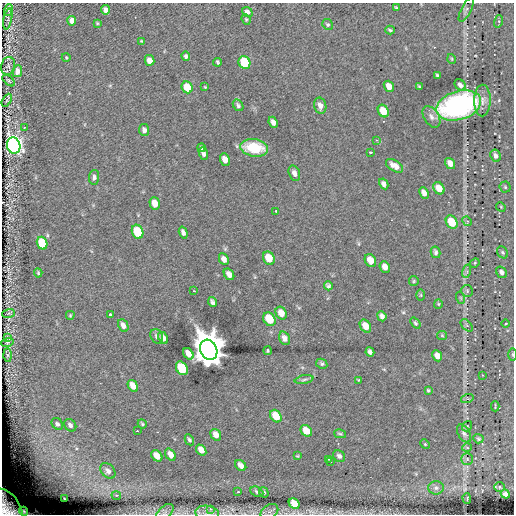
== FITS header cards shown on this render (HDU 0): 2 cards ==
NAXIS1  =                  512
NAXIS2  =                  512

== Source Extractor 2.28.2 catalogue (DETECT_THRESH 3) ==
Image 512 x 512 px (HDU 0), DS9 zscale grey, 1 PNG px = 1 image px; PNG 516 x 516 px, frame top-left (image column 1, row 512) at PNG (2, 3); each listed source drawn as its Kron ellipse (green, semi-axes under 4 px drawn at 4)
Background 0.145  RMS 5.1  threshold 15.2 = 3 sigma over >= 5 px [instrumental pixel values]
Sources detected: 154; all 154 listed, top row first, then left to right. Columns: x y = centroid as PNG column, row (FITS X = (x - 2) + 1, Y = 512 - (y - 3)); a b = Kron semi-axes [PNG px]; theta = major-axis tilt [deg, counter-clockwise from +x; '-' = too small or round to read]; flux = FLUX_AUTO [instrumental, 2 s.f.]
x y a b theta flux
396 8 3 2 - 4.1e+02
466 9 14 5 63 1.1e+03
9 10 6 3 70 5.2e+02
106 10 4 4 - 2.3e+03
247 12 5 4 - 1.3e+03
8 19 10 3 79 6.7e+02
246 19 5 4 - 4.2e+02
72 21 5 4 - 2.5e+03
499 21 6 4 73 5.2e+02
97 23 3 3 - 3.5e+02
327 24 5 5 - 5.7e+02
390 30 4 3 - 4.8e+02
141 41 4 3 - 2.9e+02
186 56 5 4 - 8.6e+02
66 57 4 4 - 3.4e+02
452 59 5 3 - 3.0e+02
149 60 5 5 - 3.8e+03
218 62 4 3 - 5.1e+02
244 62 6 5 - 1.7e+04
8 66 9 7 78 8.6e+02
17 71 6 5 - 2.6e+03
438 76 4 3 - 6.4e+02
9 80 7 4 -41 4.8e+02
460 85 6 5 - 1.6e+03
389 86 6 4 -52 3.2e+03
187 87 6 5 - 8.5e+03
205 87 3 2 - 2.3e+02
419 87 4 2 - 3.6e+02
7 100 7 2 61 3.4e+02
482 101 16 8 89 2.6e+03
238 105 6 5 - 6.6e+02
459 105 23 14 17 7.4e+04
320 106 8 6 -75 1.6e+03
383 111 6 5 - 6.7e+03
431 117 12 7 -58 1.6e+03
273 122 6 4 -66 1.4e+03
24 127 2 2 - 2.6e+02
144 130 6 5 - 1.2e+03
376 140 3 3 - 4.0e+02
14 146 8 6 -73 1.5e+05
202 148 4 3 - 4.8e+02
254 148 14 8 -9 1.3e+04
370 152 3 3 - 8.0e+02
203 154 6 4 -69 9.5e+02
496 156 6 5 - 1.1e+03
225 160 6 5 - 2.2e+03
450 163 6 4 -55 2.5e+03
395 166 10 5 -33 2.4e+03
294 173 8 5 -72 1.2e+03
94 177 7 5 85 8.8e+02
384 184 6 4 -61 1.2e+03
505 187 5 5 - 5.1e+02
439 188 6 5 - 3.7e+03
424 193 6 4 -65 1.6e+03
155 203 6 5 - 3.6e+03
501 207 5 4 - 3.2e+02
276 211 3 3 - 3.5e+02
467 221 5 4 - 4.7e+02
452 222 7 5 -58 8.3e+03
138 232 7 5 -68 1.6e+04
183 232 6 4 -72 1.0e+03
42 243 6 5 - 1.7e+04
436 252 6 5 - 7.7e+02
502 252 6 5 - 5.9e+02
269 258 7 5 -61 4.6e+03
224 259 6 4 -63 1.4e+03
370 260 7 5 -61 3.1e+03
475 263 5 4 - 4.2e+02
385 267 6 5 - 1.7e+03
467 271 7 4 73 7.2e+02
501 272 6 5 - 1.1e+03
38 273 4 3 - 4.0e+02
229 274 6 4 -54 1.7e+03
414 281 5 4 - 4.0e+02
328 286 5 4 - 6.9e+02
194 291 2 2 - 2.5e+02
467 291 6 6 - 6.4e+02
421 295 6 4 90 3.5e+02
461 298 6 4 -71 4.9e+02
212 302 5 3 - 8.4e+02
438 304 5 4 - 3.7e+02
9 313 6 3 19 3.5e+02
281 313 7 5 -60 2.9e+03
70 315 4 3 - 3.8e+02
110 315 3 3 - 8.0e+02
382 316 5 4 - 1.2e+03
269 319 7 5 -57 9.3e+03
415 323 6 4 -52 6.1e+02
506 324 4 4 - 4.7e+02
123 325 7 5 -62 1.7e+03
467 325 7 4 -46 6.8e+02
365 326 7 5 -57 3.1e+03
442 335 5 4 - 3.5e+02
157 336 8 6 -63 1.1e+03
7 338 4 2 - 3.9e+02
163 338 6 4 -60 1.8e+03
284 338 7 5 -61 1.4e+03
7 343 6 4 17 4.7e+02
209 350 10 8 -63 1.2e+06
267 351 4 2 - 4.0e+02
370 352 5 4 - 9.8e+02
188 354 6 4 -55 3.4e+03
513 354 6 3 -89 4.2e+02
7 355 7 4 -88 4.4e+02
437 356 6 4 -63 2.1e+03
322 364 6 5 - 5.7e+02
182 368 7 5 -57 2.0e+04
482 375 4 2 - 2.4e+02
304 380 9 3 12 6.8e+02
359 380 4 4 - 3.1e+02
133 386 6 4 -57 4.3e+03
428 390 4 3 - 4.2e+02
467 399 6 4 19 4.9e+02
495 406 5 2 - 1.6e+02
276 416 7 5 -55 6.1e+03
57 424 6 5 - 1.1e+03
142 424 5 4 - 4.7e+02
70 425 7 5 -49 1.3e+03
467 426 5 4 - 5.1e+02
137 431 2 2 - 2.4e+02
306 431 6 5 - 5.3e+03
340 434 6 3 -14 4.9e+02
464 434 10 6 -60 1.1e+03
216 435 6 5 - 2.4e+03
478 439 5 4 - 5.0e+02
189 440 6 4 -60 7.0e+02
425 444 5 4 - 3.8e+02
467 448 5 3 - 4.4e+02
201 450 6 4 -50 3.4e+03
170 454 6 4 -53 3.2e+03
157 456 6 4 -48 4.3e+03
297 456 4 4 - 3.2e+02
339 456 6 5 - 1.1e+03
328 459 3 3 - 4.2e+02
467 459 6 6 - 7.2e+02
330 462 3 2 - 3.2e+02
241 465 6 5 - 2.5e+03
108 471 9 6 -46 1.7e+03
499 487 5 5 - 4.7e+02
436 488 7 6 - 1.0e+03
238 492 3 2 - 3.9e+02
257 492 7 4 -26 8.7e+02
264 492 5 4 - 6.6e+02
505 494 5 4 - 1.1e+03
116 495 5 3 - 3.0e+02
467 498 5 2 - 2.9e+02
65 499 4 2 - 3.5e+02
294 504 6 5 - 5.9e+03
7 508 20 12 -59 6.6e+03
210 509 4 3 - 1.0e+03
24 511 5 4 - 7.3e+02
269 512 9 6 35 1.2e+03
165 513 11 6 45 1.2e+03
207 513 12 7 -9 1.7e+03
At the frame edge (FLAGS 8, measured only in part): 4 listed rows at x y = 513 354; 7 508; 165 513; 207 513